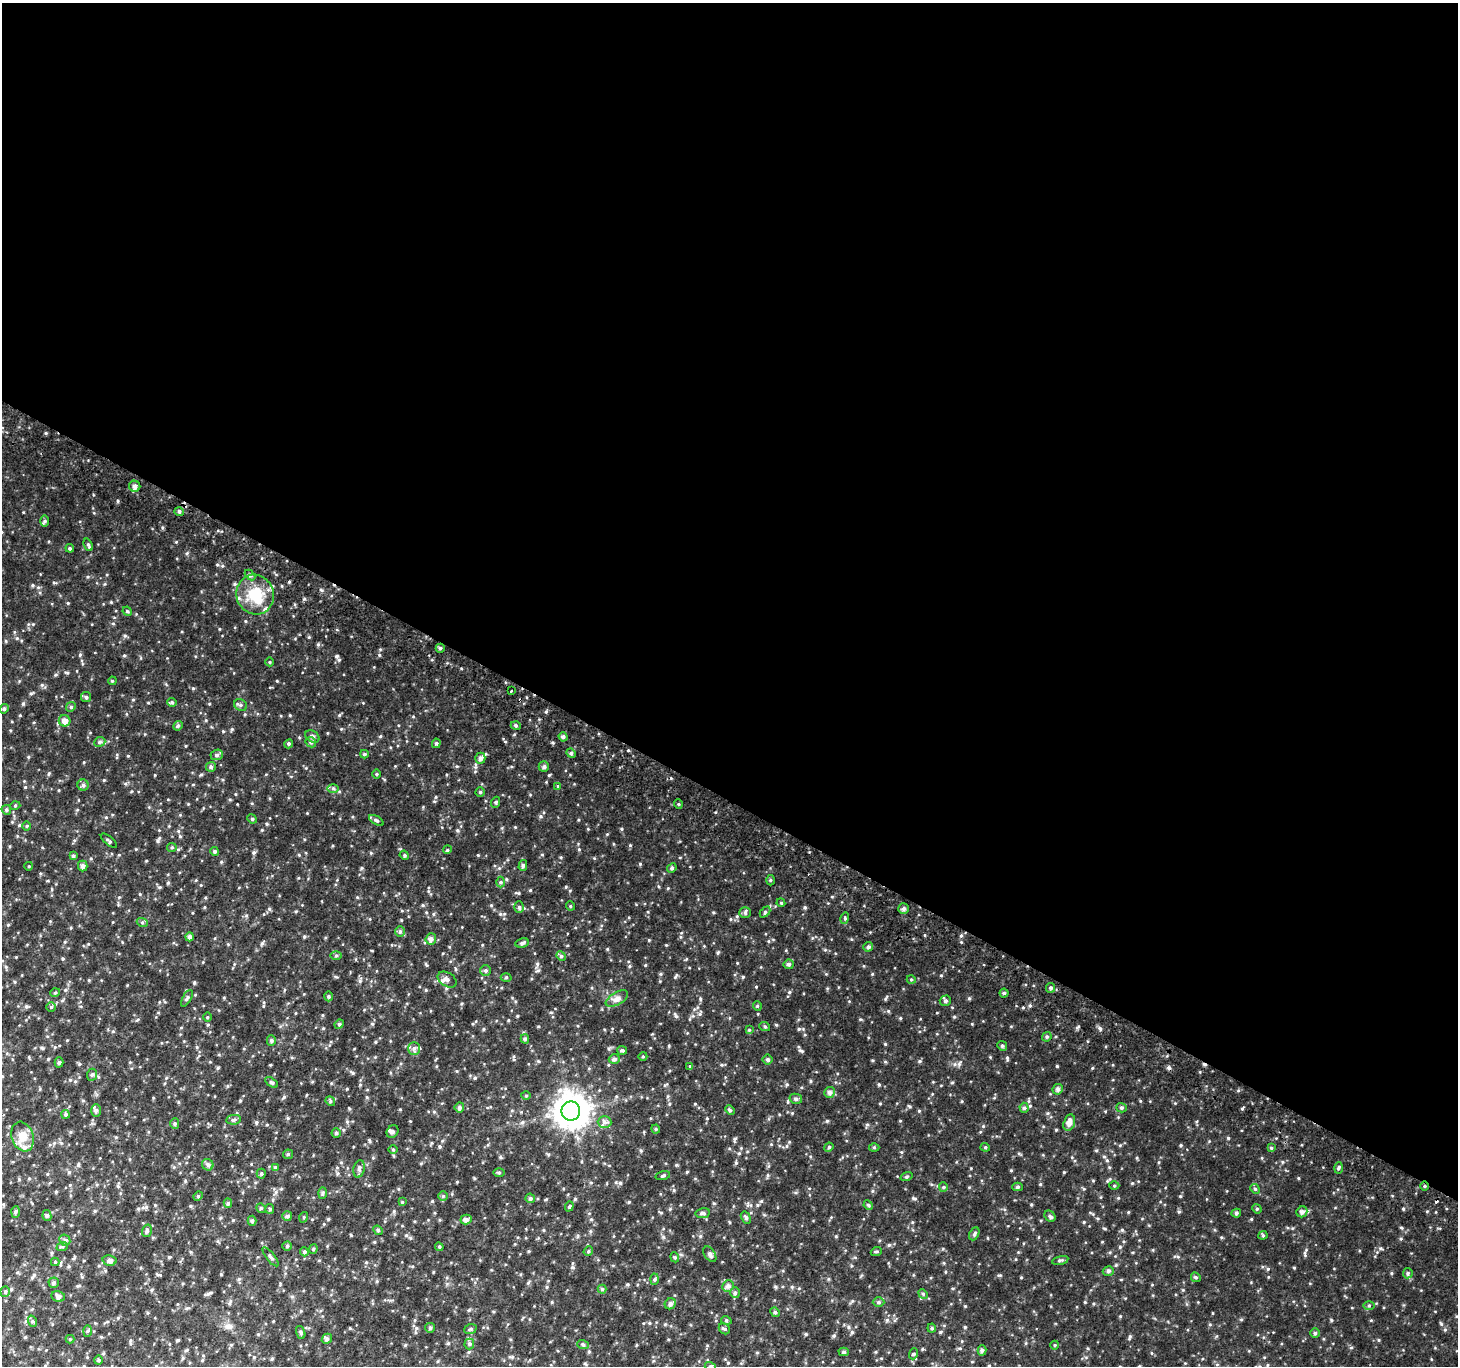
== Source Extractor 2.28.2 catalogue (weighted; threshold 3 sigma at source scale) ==
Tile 3 of 4 x 4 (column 3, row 1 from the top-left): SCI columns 2942-4397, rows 4391-5754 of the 5875 x 5986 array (HDU 1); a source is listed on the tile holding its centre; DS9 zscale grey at full resolution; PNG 1460 x 1368 px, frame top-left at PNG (2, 3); each listed source drawn as its Kron ellipse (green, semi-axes under 4 px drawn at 4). Shown black and unused: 59% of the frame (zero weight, under 2 of 3 exposures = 2% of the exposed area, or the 3 px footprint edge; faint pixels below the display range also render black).
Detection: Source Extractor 2.28.2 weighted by HDU 2 'WHT'; one run over the whole footprint, this tile lists its part. Background 0.096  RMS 0.02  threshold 0.0908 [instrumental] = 3 sigma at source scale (4.5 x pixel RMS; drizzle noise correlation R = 1.50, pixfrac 1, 0.0396/0.0396 arcsec/px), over >= 5 px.
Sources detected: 223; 3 cosmic-ray / hot-pixel residue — neither listed nor drawn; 5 inside a brighter listed object's ellipse — not listed separately; the other 215 listed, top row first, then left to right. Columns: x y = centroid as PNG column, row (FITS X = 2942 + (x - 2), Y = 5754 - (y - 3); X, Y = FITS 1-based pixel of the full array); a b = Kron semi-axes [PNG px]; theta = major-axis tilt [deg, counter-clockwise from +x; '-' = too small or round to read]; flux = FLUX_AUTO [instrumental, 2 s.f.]
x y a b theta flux
135 486 6 5 - 6
179 512 5 4 - 2.8
45 521 6 4 89 2.7
88 545 6 4 -68 2.9
70 548 4 4 - 2.2
250 575 6 4 -44 2.9
255 595 20 18 -69 43
127 611 5 4 - 2.1
440 648 4 4 - 3.2
270 662 4 3 - 1.3
112 681 4 3 - 1.6
511 691 3 3 - 2.6
86 697 5 5 - 3.1
172 702 4 4 - 2.1
240 705 7 5 -36 3.4
71 707 5 4 - 2.5
4 709 5 4 - 2.6
65 721 6 5 - 9.3
178 726 5 4 - 2.7
516 726 5 3 - 2.4
312 736 7 5 -35 4.7
563 737 5 4 - 3.2
100 742 6 4 23 3.2
311 742 5 5 - 3.1
436 743 5 4 - 2.6
289 744 5 4 - 2.4
571 753 5 4 - 3.4
364 754 4 4 - 2.3
217 755 6 5 - 3.7
480 758 5 5 - 6
211 767 5 5 - 3.6
544 767 5 5 - 4.1
376 774 5 3 - 2
83 785 5 5 - 3.6
558 786 4 4 - 1.6
333 788 5 4 - 2.8
480 792 4 4 - 2.2
496 802 5 3 - 1.9
678 804 5 3 - 1.9
15 806 5 3 - 1.7
6 810 5 4 - 2.6
252 819 5 4 - 2.3
376 820 8 3 -30 2.9
27 826 5 3 - 1.7
109 841 10 3 -40 2.7
172 847 5 4 - 2.1
447 850 4 3 - 1.6
215 851 4 4 - 2.7
404 855 5 4 - 1.9
73 856 4 4 - 3.1
523 865 5 4 - 3.4
29 866 4 3 - 1.4
83 866 5 5 - 5.6
672 868 5 4 - 2.4
770 880 5 3 - 1.8
501 882 5 3 - 2.3
781 903 4 3 - 1.7
570 906 5 3 - 1.6
519 907 6 5 - 3.2
904 909 5 5 - 4.3
765 912 6 4 46 2.6
745 913 6 5 - 3
845 918 5 3 - 2.1
142 922 5 3 - 2.1
400 932 5 5 - 3.3
189 937 4 4 - 5.2
431 939 5 5 - 6.1
522 943 7 4 12 3.8
868 947 5 4 - 4
336 955 5 3 - 2
561 956 5 4 - 2.4
789 964 5 5 - 4.1
486 970 5 5 - 3.1
506 977 5 3 - 1.9
911 979 4 3 - 1.5
447 980 10 7 -31 7.2
1050 988 5 4 - 2.8
55 993 5 3 - 1.8
1004 993 4 4 - 2.8
328 996 5 3 - 2.3
187 998 9 3 60 2.5
617 999 12 6 29 7.5
945 1001 5 5 - 3.6
757 1006 5 4 - 2.1
51 1007 4 4 - 2
207 1017 5 3 - 1.8
339 1024 5 4 - 2.5
765 1027 5 3 - 2.1
749 1030 4 4 - 1.6
1047 1037 5 4 - 2.3
525 1039 5 4 - 2.8
271 1040 5 4 - 3.2
1002 1046 5 4 - 2.7
414 1048 6 5 - 4.6
622 1050 5 4 - 2.7
643 1056 4 3 - 1.5
614 1059 5 5 - 4.3
768 1059 5 5 - 3.5
59 1062 5 4 - 3.1
690 1066 4 4 - 1.5
92 1075 6 5 - 3.3
272 1082 7 4 -34 3
1058 1089 5 5 - 4.8
829 1092 5 5 - 5.4
526 1096 5 3 - 1.7
796 1099 6 5 - 3.9
330 1101 5 4 - 2.5
459 1107 5 5 - 3.4
1024 1108 5 4 - 3.4
1121 1108 5 4 - 2.8
96 1110 6 5 - 3.9
730 1110 5 4 - 2.5
571 1111 9 9 - 2500
66 1114 4 4 - 2.7
233 1120 7 4 6 3.4
605 1122 7 6 - 5.6
1069 1123 8 5 74 9.2
175 1124 5 4 - 2.6
656 1129 4 4 - 2
393 1132 7 5 53 4.5
336 1133 4 4 - 2.7
23 1137 15 11 -72 18
829 1147 5 3 - 1.9
874 1147 5 3 - 1.8
985 1147 4 4 - 2.1
1271 1148 4 4 - 1.8
393 1150 5 3 - 1.7
288 1154 5 4 - 2.3
208 1165 6 5 - 4.6
275 1167 4 4 - 1.7
1338 1168 5 3 - 2.4
359 1169 9 5 78 4.3
499 1173 5 3 - 2
261 1174 5 4 - 2.5
663 1176 7 3 14 2.2
906 1177 6 3 19 2.1
1114 1186 5 3 - 1.7
1424 1186 5 3 - 2.1
943 1187 5 4 - 2.3
1018 1187 5 4 - 3.1
1255 1189 5 4 - 2.2
323 1193 6 4 88 2.5
198 1196 5 4 - 2.2
443 1196 5 5 - 2.1
530 1198 5 4 - 3.4
402 1202 4 4 - 1.6
228 1203 4 4 - 3
868 1205 5 4 - 2.1
569 1206 5 4 - 2.2
261 1208 5 4 - 2.5
270 1209 5 4 - 2.2
1257 1209 5 4 - 2
15 1212 6 4 87 2.7
1302 1212 6 5 - 5.2
703 1213 7 5 12 3.4
1236 1213 5 4 - 3.5
47 1216 5 4 - 3.4
287 1216 5 5 - 3.9
1050 1216 6 5 - 2.8
304 1217 5 3 - 1.9
746 1218 6 4 -58 3.6
466 1220 5 5 - 5.8
252 1221 5 4 - 3.2
378 1230 5 4 - 2.4
147 1231 6 4 72 3.2
974 1234 7 4 62 3.2
1263 1235 4 4 - 2
65 1240 6 5 - 3.4
287 1246 4 4 - 2.7
62 1247 6 3 20 2.4
439 1247 4 4 - 2
313 1249 5 4 - 2.3
588 1251 5 4 - 2.4
304 1252 4 3 - 2.5
876 1252 5 3 - 1.9
710 1254 8 5 -56 5.1
270 1257 11 3 -52 3.2
675 1257 5 4 - 2.5
110 1260 7 5 -13 5.5
1060 1260 8 3 13 2.8
55 1262 4 4 - 1.8
1108 1271 5 4 - 3.8
1408 1273 5 4 - 2.6
1196 1277 5 4 - 2.4
655 1279 5 3 - 2.5
54 1283 5 5 - 3.2
728 1286 6 5 - 5
602 1289 4 4 - 2.1
5 1292 5 4 - 3.1
735 1293 5 4 - 3.2
923 1294 5 4 - 2
58 1296 7 5 -12 5.6
878 1302 6 4 0 3
670 1304 6 5 - 4.7
1369 1306 5 4 - 1.9
775 1312 5 4 - 2.8
726 1320 5 3 - 1.8
32 1321 6 3 -71 2.4
430 1328 5 4 - 2.6
932 1328 4 4 - 2.2
470 1329 6 4 21 2.8
724 1329 6 5 - 2.8
88 1331 5 3 - 2.1
301 1332 7 4 -70 2.8
1315 1333 4 4 - 2.4
70 1339 4 4 - 1.7
327 1339 5 4 - 3.1
469 1344 5 5 - 3.2
583 1345 6 3 -20 2.2
1055 1345 4 3 - 1.5
982 1350 5 4 - 3.6
844 1352 5 4 - 3.3
913 1354 5 3 - 1.8
98 1360 4 4 - 2.5
710 1366 5 3 - 2.1
Overlapping masked pixels (flux is a lower limit): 1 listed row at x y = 1424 1186
Isophote crosses this tile's border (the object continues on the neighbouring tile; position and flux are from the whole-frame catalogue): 1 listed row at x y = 710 1366
Unlisted compact peaks at least as high as the median listed source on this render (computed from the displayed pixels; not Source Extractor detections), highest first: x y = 1057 1066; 1228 1138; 337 656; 1100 1028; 640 864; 969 998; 1441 1324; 827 1121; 885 1044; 1007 1058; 1403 1209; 799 1029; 919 1061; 379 655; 805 907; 80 655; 789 992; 478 855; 549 775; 802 1051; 965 1327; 232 729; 743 977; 321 590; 630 845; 1242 1108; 806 1334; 1040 1184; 339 715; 620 1183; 118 501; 1064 1172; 1132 1183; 889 1245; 1122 1230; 888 1011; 676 1016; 1030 1106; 68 603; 983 1126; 1331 1320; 23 704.